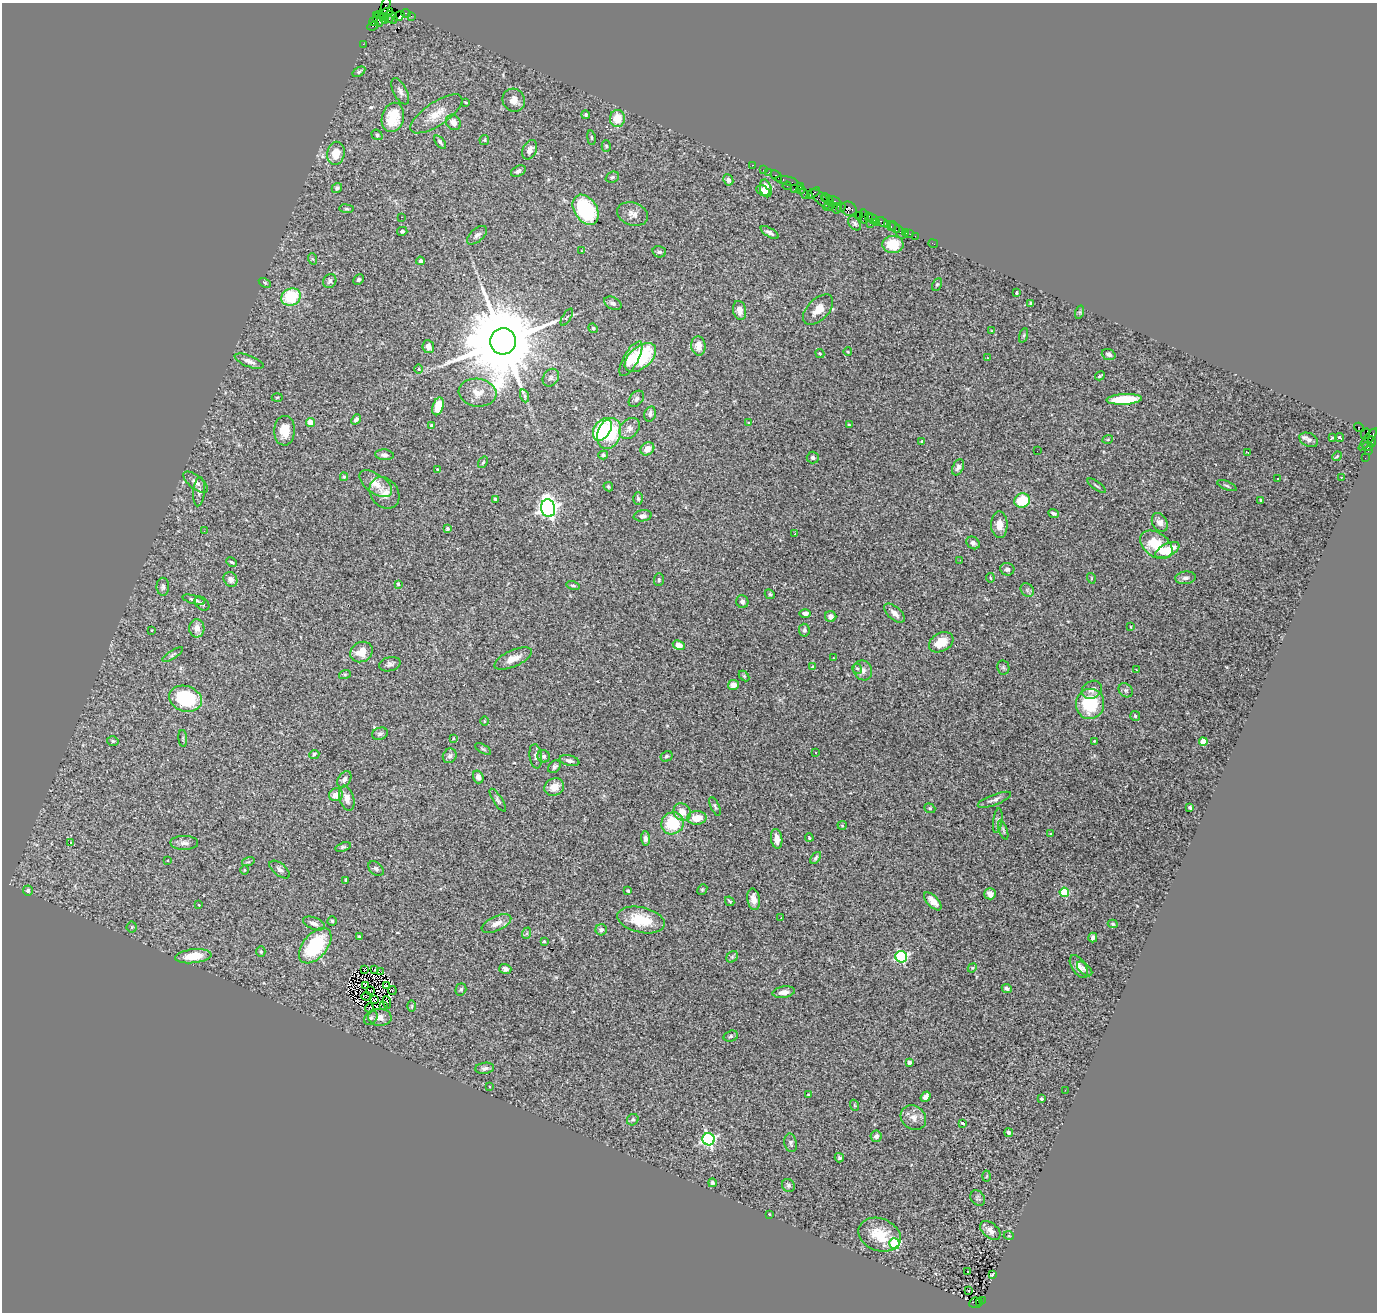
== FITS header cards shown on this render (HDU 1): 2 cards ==
NAXIS1  =                 1375
NAXIS2  =                 1310

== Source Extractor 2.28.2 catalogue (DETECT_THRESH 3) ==
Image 1375 x 1310 px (HDU 1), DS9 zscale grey, 1 PNG px = 1 image px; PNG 1379 x 1314 px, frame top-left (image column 1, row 1310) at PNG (2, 3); each listed source drawn as its Kron ellipse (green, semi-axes under 4 px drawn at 4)
Background 2.91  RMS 0.086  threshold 0.257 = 3 sigma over >= 5 px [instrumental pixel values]
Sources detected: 345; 3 with non-positive FLUX_AUTO (blend fragments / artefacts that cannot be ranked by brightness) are neither listed nor drawn; the other 342 listed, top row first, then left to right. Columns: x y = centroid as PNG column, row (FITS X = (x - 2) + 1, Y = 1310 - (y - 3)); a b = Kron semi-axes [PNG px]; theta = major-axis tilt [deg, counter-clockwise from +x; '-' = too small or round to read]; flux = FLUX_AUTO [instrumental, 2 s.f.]
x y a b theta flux
386 6 9 3 73 210
385 13 8 4 25 520
406 13 5 3 - 370
379 14 4 3 - 220
399 16 6 3 38 240
411 16 2 2 - 56
391 17 7 5 -46 1100
384 19 5 3 - 500
388 19 4 3 - 550
378 20 7 3 -65 640
374 21 4 3 - 470
373 26 6 2 22 320
363 44 2 2 - 56
359 72 7 4 34 10
400 91 14 6 -62 29
514 100 12 11 - 49
466 102 3 2 - 5.7
436 114 30 11 34 110
586 115 4 4 - 9
393 117 15 11 76 190
617 118 8 7 - 96
453 122 8 7 - 43
377 135 6 5 - 12
591 138 7 3 -81 6.8
484 140 5 5 - 7.5
440 142 8 4 -51 14
606 146 6 4 -86 10
530 150 10 6 64 31
336 153 12 8 79 100
752 165 3 2 - 130
763 170 2 2 - 100
518 171 8 5 27 19
769 172 2 2 - 50
776 176 7 3 -44 520
612 177 7 5 21 10
728 180 6 5 - 23
787 181 11 4 -11 830
787 186 4 4 - 180
800 186 3 3 - 230
337 188 5 4 - 11
766 188 9 5 -75 65
795 189 3 3 - 370
800 190 5 2 - 220
763 191 7 4 -28 55
813 193 7 3 34 320
804 194 6 2 -56 310
825 197 4 3 - 300
821 199 12 5 -46 1700
828 200 7 3 -48 770
835 201 7 3 -24 710
829 206 6 2 25 130
841 207 5 4 - 320
836 208 5 4 - 1100
347 209 7 4 -6 9.3
849 209 8 7 - 1400
586 210 16 11 -56 480
633 214 16 11 -19 43
859 215 2 2 - 170
868 216 3 3 - 140
401 217 3 2 - 92
864 217 7 4 -84 380
873 219 7 3 -40 300
882 222 6 4 -32 910
855 223 8 5 -52 13
877 223 4 2 - 450
870 224 3 2 - 460
887 224 3 2 - 340
891 227 3 2 - 280
894 227 7 3 -55 180
402 231 5 4 - 13
900 232 8 3 -58 93
906 232 4 3 - 300
770 233 10 4 -33 19
910 234 3 2 - 37
477 235 12 6 40 22
915 236 2 2 - 100
893 244 10 8 -3 120
933 244 5 2 - 50
582 251 3 2 - 4.8
659 252 7 5 -15 17
313 259 6 3 -69 7
420 261 4 4 - 15
358 280 5 4 - 10
330 281 7 6 - 16
265 283 6 4 -30 8.4
937 284 6 4 61 9.2
1017 293 3 3 - 7.1
291 297 10 8 28 270
613 303 9 6 -29 19
1031 303 4 3 - 7.6
740 310 9 6 -79 38
818 310 18 10 45 71
1080 312 7 4 72 7.8
567 317 9 2 59 5.5
593 328 5 4 - 15
992 331 4 2 - 3.8
1024 335 7 3 71 8.4
503 341 13 13 - 92000
698 346 10 7 -84 55
428 347 6 5 - 34
848 352 4 3 - 4.1
820 353 5 4 - 6.6
1109 354 7 5 -21 18
640 358 18 11 40 320
988 358 3 2 - 14
631 359 19 7 61 83
249 361 15 5 -21 32
419 369 4 3 - 4.5
1100 376 5 2 - 7.9
551 378 9 7 56 18
478 393 19 14 -8 81
525 396 7 4 -71 11
277 397 5 3 - 5.9
636 399 9 6 51 16
1124 399 18 5 3 250
438 406 9 5 71 96
650 414 8 5 75 16
356 419 6 4 49 17
310 422 4 4 - 110
748 422 3 3 - 22
849 425 4 3 - 5.5
432 426 4 3 - 23
1359 427 5 3 - 1500
629 428 12 8 49 34
602 429 12 8 58 350
285 431 15 10 88 93
609 433 16 11 71 310
1365 434 5 3 - 320
1332 438 3 3 - 16
1339 438 4 3 - 13
1108 439 5 3 - 5.4
1368 439 14 4 52 1300
1309 440 10 6 -24 20
922 441 4 3 - 6.2
1371 442 5 4 - 790
1368 446 5 4 - 460
647 449 7 6 - 55
1037 451 2 2 - 11
1368 451 3 2 - 130
1248 452 3 2 - 6.7
384 455 9 5 -5 17
603 455 5 4 - 11
1337 456 5 4 - 6.2
813 457 6 6 - 18
1365 458 2 2 - 52
483 462 6 3 55 6
958 467 8 5 65 20
437 469 3 3 - 3.5
344 477 4 4 - 8.2
1341 477 3 2 - 6
1277 478 3 3 - 9.9
196 482 15 6 -39 33
376 484 19 9 -35 67
1096 486 11 3 -35 9.1
1227 486 10 4 -22 11
608 487 5 4 - 6.9
199 492 14 6 84 22
385 493 17 13 -54 66
638 498 6 4 -87 9.9
495 499 3 3 - 8.3
1261 500 3 2 - 6.2
1022 501 8 7 - 190
548 508 9 7 -78 3000
1053 513 6 3 -22 12
643 516 9 5 9 19
1160 522 10 7 -60 34
999 525 13 8 -88 60
447 529 4 4 - 9.3
204 531 2 2 - 9.2
795 534 3 2 - 6.2
973 543 7 6 - 18
1156 545 18 12 -35 190
1167 550 13 6 26 140
960 560 2 2 - 10
231 562 5 3 - 8.3
1007 569 7 6 - 23
990 578 4 2 - 5.8
1091 578 5 3 - 4.3
1185 578 10 6 6 22
230 579 8 6 -56 24
659 580 6 5 - 8.6
398 584 3 3 - 6.2
573 586 6 4 -14 11
163 587 9 6 -90 17
1027 590 7 6 - 14
770 594 5 4 - 8.1
194 600 12 3 -15 21
742 602 6 6 - 18
202 604 8 6 -40 13
805 613 6 4 1 21
894 613 12 6 -42 36
831 616 6 5 - 30
1131 627 4 2 - 3.9
197 628 9 7 -87 47
151 630 3 2 - 3.4
804 630 6 5 - 13
941 642 13 9 29 100
679 645 6 4 -29 52
361 652 12 9 29 80
173 655 12 3 32 13
833 658 3 2 - 4.5
513 659 20 8 24 62
390 664 11 7 15 21
812 667 4 3 - 4.8
1003 667 7 6 - 12
857 669 5 5 - 10
863 670 10 9 - 32
1136 670 4 2 - 3.8
345 674 6 4 18 7.8
744 676 6 4 -45 7.8
733 685 5 5 - 43
1092 690 10 8 34 36
1126 690 8 6 -44 15
185 699 17 12 -17 340
1090 704 15 14 - 320
1135 716 5 5 - 8.5
484 721 4 3 - 4.5
380 734 8 6 17 15
183 738 8 3 -85 7.8
453 738 4 3 - 3.9
113 741 6 4 -17 10
1094 741 4 4 - 5.1
1203 742 4 4 - 150
483 749 9 3 -29 7.7
815 752 3 2 - 6.5
314 754 5 4 - 13
450 756 8 6 57 16
536 756 12 6 -83 20
544 756 6 6 - 14
666 756 6 5 - 11
569 761 10 5 -14 19
555 767 7 5 45 15
478 777 6 5 - 26
344 779 9 6 56 24
554 787 10 8 29 76
336 795 7 6 - 50
347 798 13 7 -74 44
498 800 13 4 -58 14
994 800 18 5 21 24
715 806 10 4 -66 12
930 808 6 4 -21 7.4
1190 808 3 3 - 12
682 812 9 8 - 52
697 818 10 6 3 85
998 821 12 4 82 15
672 823 11 10 - 240
842 825 4 4 - 6.1
1003 830 10 4 -71 9.8
1051 834 4 2 - 4.2
645 838 7 4 -85 23
809 838 4 3 - 5.6
777 839 10 5 -82 44
71 842 3 2 - 7.1
184 843 14 7 0 28
343 847 8 4 17 9.9
816 858 7 3 53 12
167 861 3 2 - 13
248 862 6 4 18 8.4
280 869 12 6 -39 21
376 869 9 6 -40 16
244 870 4 3 - 4.6
346 880 4 3 - 7.5
702 889 5 4 - 8.1
28 891 5 5 - 11
628 891 3 3 - 8.2
1064 892 4 4 - 340
990 894 6 5 - 29
754 899 11 6 -81 43
730 901 5 3 - 7
933 901 11 5 -47 48
199 905 3 2 - 3.7
781 918 3 2 - 5.9
641 920 24 12 -13 180
332 921 4 4 - 8.2
314 923 11 6 -21 29
496 923 16 7 24 51
1113 924 5 4 - 7.3
132 927 5 5 - 8.5
601 930 5 5 - 18
527 933 6 3 71 7.3
359 937 4 3 - 8.3
1093 938 5 4 - 18
544 941 3 3 - 5.8
315 946 21 12 50 420
261 952 5 4 - 8
193 956 18 7 6 140
732 957 6 5 - 9.9
901 957 6 5 - 730
1079 967 13 7 -57 40
972 968 5 4 - 5.2
365 969 3 2 - 5
375 969 3 2 - 4.3
505 969 6 5 - 20
1085 969 9 5 -42 16
381 972 3 2 - 2.6
365 985 4 3 - 0.11
387 986 4 2 - 5.4
1007 988 5 4 - 11
461 989 6 5 - 12
370 990 3 2 - 5.2
392 991 4 2 - 3.3
784 992 11 5 8 34
366 996 5 2 - 4.3
374 999 4 2 - 4.3
387 1002 6 2 -84 8.5
383 1005 3 2 - 5.3
412 1006 6 4 89 7
369 1008 5 2 - 9.2
380 1017 12 8 -2 39
371 1018 8 5 49 13
731 1036 7 5 17 12
909 1062 4 3 - 27
485 1068 9 5 6 18
489 1086 3 2 - 6.7
1065 1090 3 2 - 12
808 1094 3 2 - 4
926 1097 5 4 - 28
1041 1099 3 3 - 8.5
854 1105 5 3 - 5.2
913 1118 13 11 -36 46
633 1120 6 5 - 16
962 1123 4 3 - 12
1009 1133 4 4 - 21
876 1136 6 5 - 25
708 1139 6 6 - 1100
791 1143 9 6 -78 15
839 1158 5 4 - 12
987 1176 5 3 - 5.6
712 1183 4 4 - 9.1
788 1185 7 6 - 12
978 1198 8 6 -54 12
769 1214 3 2 - 5.1
990 1230 12 7 -39 31
880 1235 22 16 -22 160
1009 1236 5 3 - 4.7
894 1244 5 5 - 380
968 1271 3 3 - 49
992 1274 4 2 - 6.2
969 1291 3 2 - 7.5
982 1300 2 2 - 250
975 1303 6 5 - 980
979 1303 3 2 - 290
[3 non-positive-flux detections neither listed nor drawn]